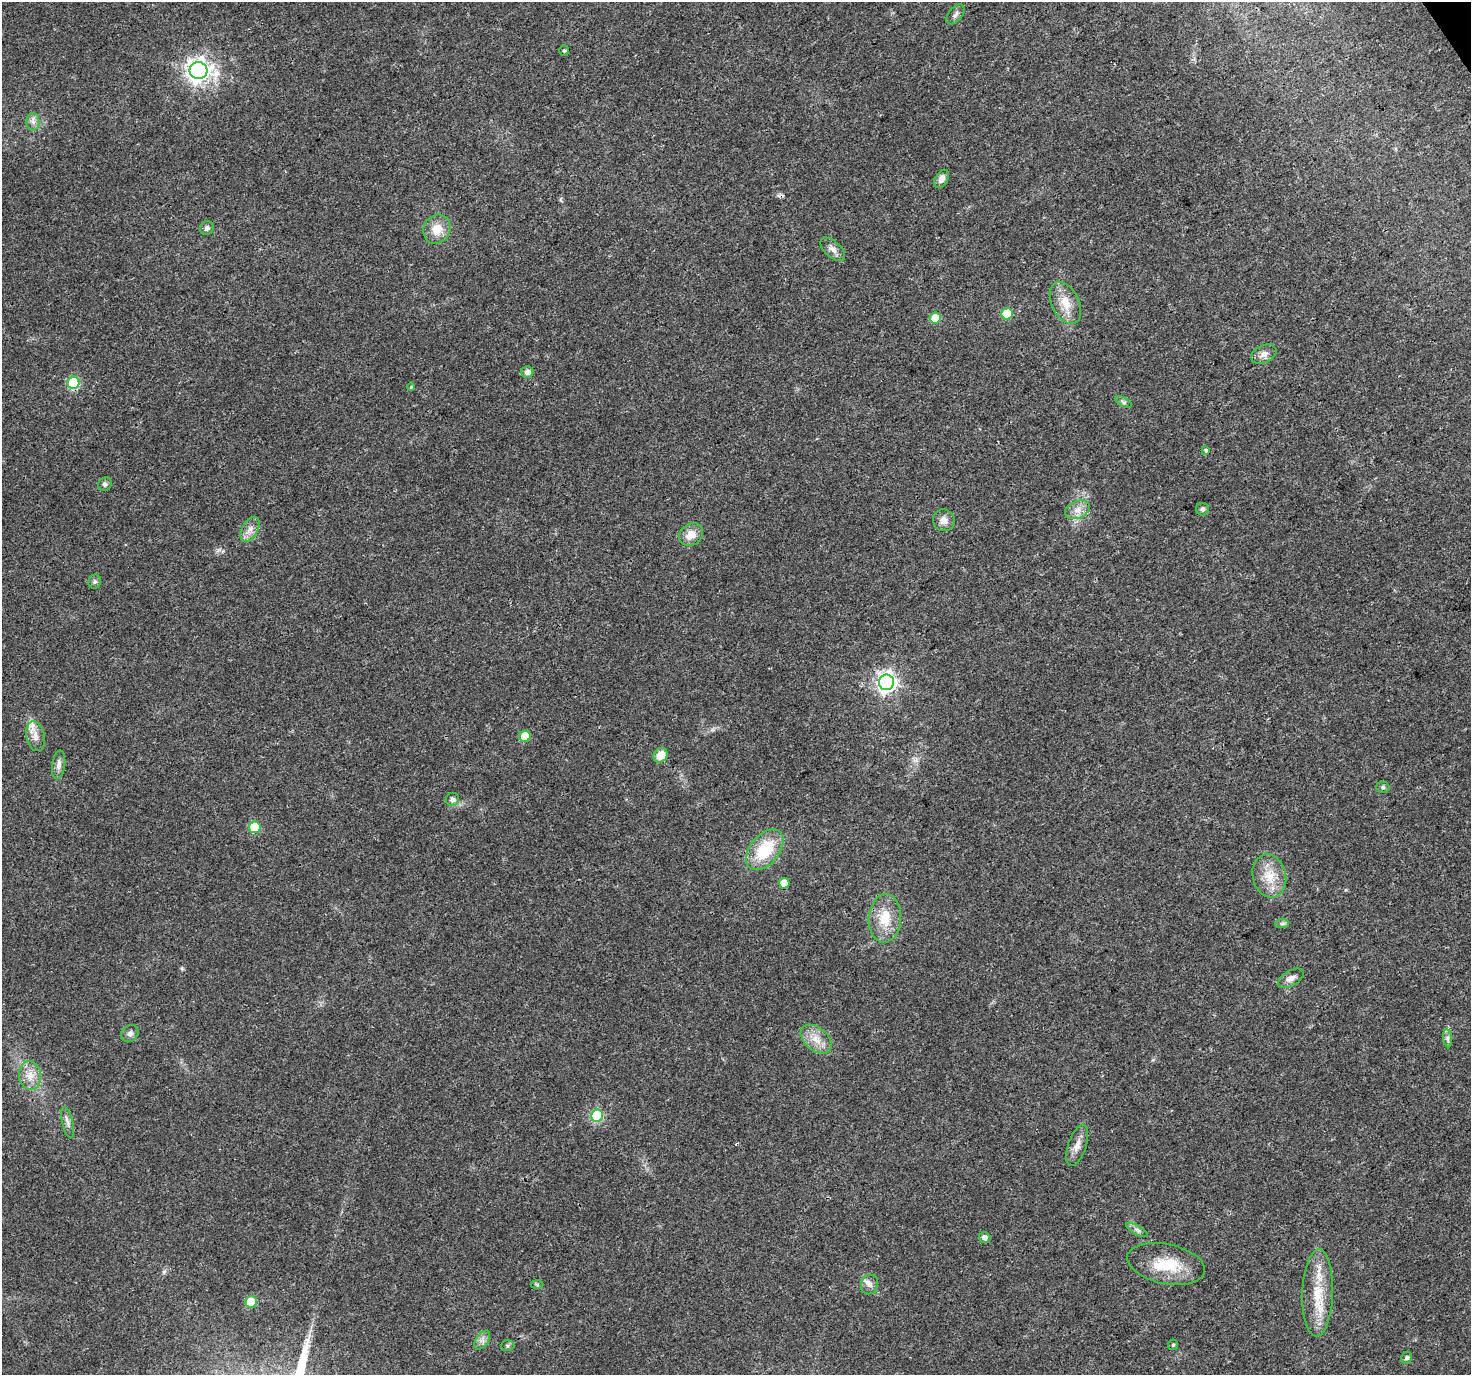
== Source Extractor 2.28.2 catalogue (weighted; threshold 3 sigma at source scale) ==
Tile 10 of 4 x 4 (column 2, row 3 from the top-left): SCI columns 1476-2944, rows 1552-2924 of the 5881 x 5789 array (HDU 1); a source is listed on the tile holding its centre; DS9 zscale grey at full resolution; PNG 1473 x 1377 px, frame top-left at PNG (2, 2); each listed source drawn as its Kron ellipse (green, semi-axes under 4 px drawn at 4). Shown black and unused: <1% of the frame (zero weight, under 3 of 4 exposures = <1% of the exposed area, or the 3 px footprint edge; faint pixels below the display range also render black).
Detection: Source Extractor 2.28.2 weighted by HDU 2 'WHT'; one run over the whole footprint, this tile lists its part. Background 0.0248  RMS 0.003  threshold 0.0137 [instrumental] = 3 sigma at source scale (4.5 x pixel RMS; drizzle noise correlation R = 1.50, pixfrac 1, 0.0396/0.0396 arcsec/px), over >= 5 px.
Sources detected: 60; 2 cosmic-ray / hot-pixel residue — neither listed nor drawn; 2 inside a brighter listed object's ellipse — not listed separately; the other 56 listed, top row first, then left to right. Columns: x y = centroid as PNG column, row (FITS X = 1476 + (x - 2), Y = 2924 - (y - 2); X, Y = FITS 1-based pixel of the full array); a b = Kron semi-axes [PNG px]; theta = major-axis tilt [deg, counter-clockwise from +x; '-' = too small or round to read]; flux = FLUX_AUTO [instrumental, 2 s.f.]
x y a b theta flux
955 14 12 6 51 1.1
564 51 5 4 - 0.42
198 71 9 8 - 230
33 122 8 6 -89 1.2
941 179 10 6 60 1.9
207 228 7 6 - 1.1
437 229 15 13 60 4.8
833 249 15 8 -43 1.8
1065 303 22 13 -64 5.5
1007 314 6 5 - 9
935 318 6 5 - 8
1264 354 13 8 26 1.9
527 372 6 5 - 1.4
73 383 6 6 - 24
411 387 4 4 - 0.34
1124 402 9 4 -26 0.67
1206 450 4 3 - 0.8
105 484 7 6 - 0.75
1202 509 6 6 - 0.74
1077 510 13 8 24 2.4
944 520 11 11 - 2.3
250 529 13 7 61 2.1
691 535 13 10 34 3.6
95 582 7 6 - 0.68
886 682 8 7 - 140
36 736 15 9 -79 2.6
525 736 6 5 - 8.5
660 755 8 6 51 4.2
59 765 14 6 82 1.7
1383 787 6 5 - 0.62
452 799 7 6 - 1.4
255 827 6 6 - 13
765 850 23 14 50 14
1269 876 22 16 -76 6.6
784 883 5 5 - 3.3
885 918 24 16 86 8
1282 924 7 4 1 0.62
1291 978 14 7 30 1.8
130 1034 9 7 44 1.2
1448 1038 9 4 -82 0.91
816 1039 18 11 -41 4.3
30 1076 14 11 -83 3.6
597 1116 6 6 - 26
68 1123 16 5 -77 1.4
1077 1145 21 9 72 2.8
1137 1230 12 4 -30 0.96
984 1237 6 5 - 1.2
1166 1264 39 20 -12 12
537 1284 6 4 -2 0.45
870 1285 10 8 67 1.4
1318 1293 43 15 88 11
251 1302 6 6 - 12
482 1340 10 6 56 1.3
1173 1345 5 5 - 0.44
507 1346 7 5 1 0.58
1406 1358 6 5 - 0.75